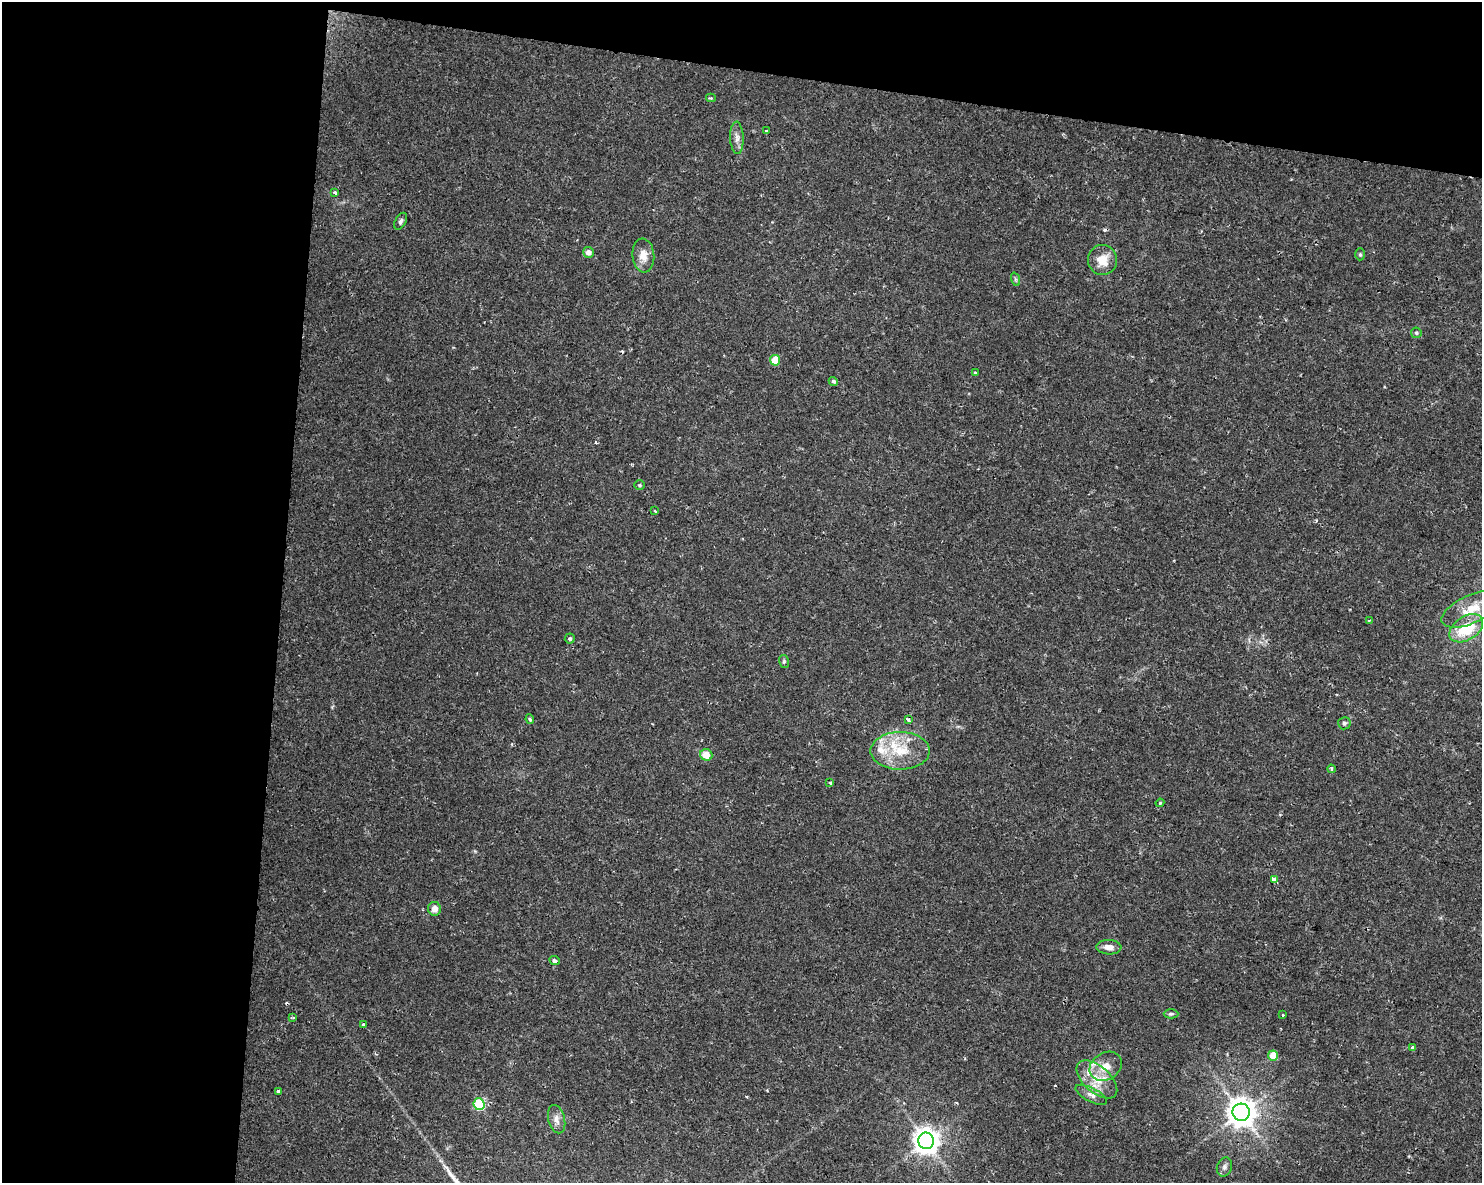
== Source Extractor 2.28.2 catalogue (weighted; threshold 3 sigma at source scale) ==
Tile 1 of 3 x 4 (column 1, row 1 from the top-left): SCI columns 288-1767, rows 3543-4723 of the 4958 x 4735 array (HDU 1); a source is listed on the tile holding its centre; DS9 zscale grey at full resolution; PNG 1484 x 1185 px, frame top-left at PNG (2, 2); each listed source drawn as its Kron ellipse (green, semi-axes under 4 px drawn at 4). Shown black and unused: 25% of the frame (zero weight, under 2 of 3 exposures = <1% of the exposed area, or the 3 px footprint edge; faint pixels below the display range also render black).
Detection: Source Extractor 2.28.2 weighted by HDU 2 'WHT'; one run over the whole footprint, this tile lists its part. Background 0.0302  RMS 0.0033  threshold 0.0149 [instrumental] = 3 sigma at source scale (4.5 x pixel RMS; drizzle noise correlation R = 1.50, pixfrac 1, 0.0396/0.0396 arcsec/px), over >= 5 px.
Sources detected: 57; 5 cosmic-ray / hot-pixel residue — neither listed nor drawn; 4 inside a brighter listed object's ellipse — not listed separately; the other 48 listed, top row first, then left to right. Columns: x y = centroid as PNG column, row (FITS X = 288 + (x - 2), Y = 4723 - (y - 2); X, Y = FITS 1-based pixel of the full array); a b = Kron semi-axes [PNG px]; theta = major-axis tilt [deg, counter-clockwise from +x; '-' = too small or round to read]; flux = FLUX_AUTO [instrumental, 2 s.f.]
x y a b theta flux
711 98 5 3 - 0.49
766 131 3 3 - 0.52
737 138 16 6 -88 1.9
335 192 3 3 - 0.93
401 221 9 5 62 0.93
588 252 5 5 - 1.9
1360 254 6 5 - 0.58
643 255 17 11 -85 3.6
1102 260 15 14 - 5.2
1015 279 7 4 -71 0.51
1416 333 5 5 - 0.62
775 360 5 5 - 7.3
975 373 3 3 - 0.39
833 381 5 4 - 0.65
639 485 5 4 - 0.47
655 511 3 2 - 0.34
1471 609 32 14 25 7.8
1369 620 4 2 - 0.37
1466 628 18 11 33 13
570 638 5 5 - 0.63
784 661 6 5 - 0.55
530 719 5 4 - 0.51
908 720 3 3 - 1.2
1344 723 6 6 - 0.77
900 751 29 19 0 12
706 755 6 5 - 4.8
1331 769 4 3 - 0.8
830 782 3 3 - 0.68
1160 803 4 3 - 0.36
1274 880 4 4 - 2.8
434 909 7 6 - 2.3
1109 947 12 7 -3 2.3
554 961 5 4 - 0.89
1171 1014 7 4 1 0.63
1282 1015 3 3 - 0.42
293 1018 3 3 - 0.31
363 1025 3 3 - 1.1
1413 1048 3 3 - 2.2
1273 1055 5 5 - 6.3
1106 1066 17 13 32 4.7
1097 1079 24 13 -41 7.3
278 1091 4 3 - 0.96
1091 1095 17 7 -28 2
479 1104 6 5 - 22
1241 1112 9 8 - 460
557 1119 14 8 -75 2.3
926 1141 8 8 - 350
1224 1167 10 7 70 1.3